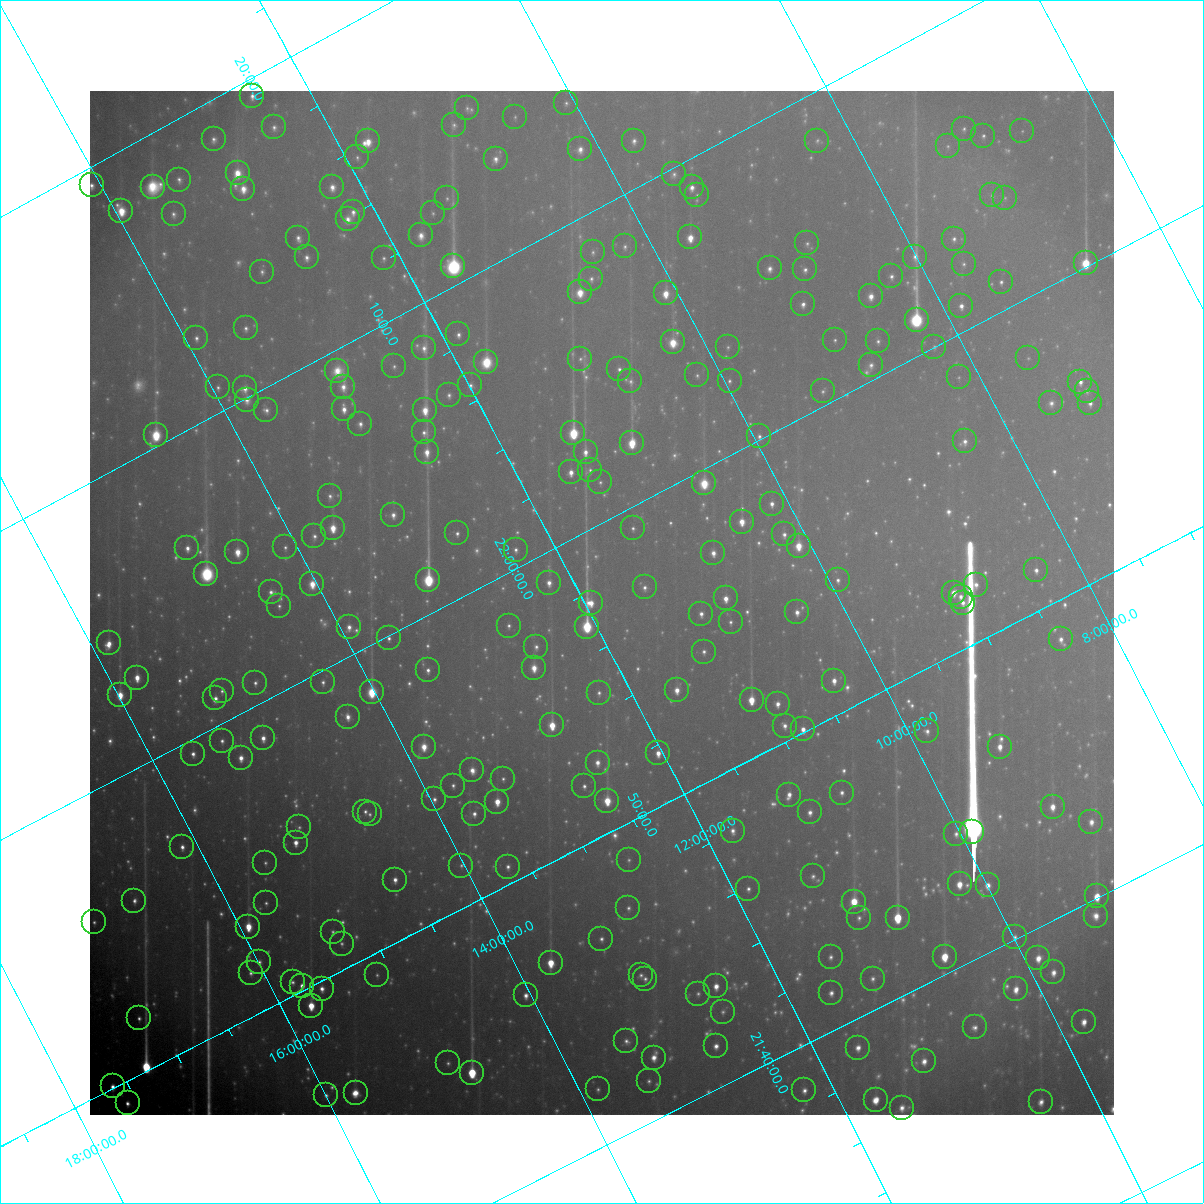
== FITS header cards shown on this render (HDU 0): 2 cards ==
NAXIS1  =                 1024 / Required FITS header
NAXIS2  =                 1024 / Required FITS header

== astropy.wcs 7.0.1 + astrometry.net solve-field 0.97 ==
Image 1024 x 1024 px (HDU 0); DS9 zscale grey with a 90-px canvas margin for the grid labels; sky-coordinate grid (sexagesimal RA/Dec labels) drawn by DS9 from the SOLVED WCS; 259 Tycho-2 reference stars matched to detected sources circled (green)
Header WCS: RA---TAN-SIP/DEC--TAN-SIP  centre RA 21:57:28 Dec +11:52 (329.37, +11.86 deg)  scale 31.6 arcsec/px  FOV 539.6' x 538.6'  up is +118 deg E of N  parity flipped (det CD > 0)
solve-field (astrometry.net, Tycho-2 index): VERIFIED the header's WCS against the Tycho-2 star catalogue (verified at 8 index scales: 10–283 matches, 0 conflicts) and refined it, rather than solving blind
Solved WCS: RA---TAN-SIP/DEC--TAN-SIP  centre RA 21:57:28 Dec +11:52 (329.37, +11.86 deg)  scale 31.7 arcsec/px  FOV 540.6' x 540.7'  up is +118 deg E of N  parity flipped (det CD > 0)
The solver's refit moves the header's centre by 0.78 arcsec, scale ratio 1.002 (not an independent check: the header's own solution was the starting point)
Tycho-2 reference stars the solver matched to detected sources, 259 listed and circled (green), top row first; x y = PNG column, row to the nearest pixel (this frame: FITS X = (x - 90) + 1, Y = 1024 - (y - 91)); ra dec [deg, ICRS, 3 dp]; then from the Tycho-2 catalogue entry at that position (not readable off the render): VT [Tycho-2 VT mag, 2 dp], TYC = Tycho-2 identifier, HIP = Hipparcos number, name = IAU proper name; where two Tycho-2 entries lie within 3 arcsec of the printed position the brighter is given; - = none
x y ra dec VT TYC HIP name
252 96 334.855 +12.460 8.07 1145-232-1 110205 -
566 103 333.458 +10.073 9.10 1141-365-1 - -
467 108 333.840 +10.859 9.32 1141-428-1 - -
515 117 333.567 +10.525 9.51 1141-978-1 - -
454 125 333.765 +11.029 9.08 1141-340-1 109863 -
274 127 334.516 +12.424 8.66 1145-650-1 - -
964 129 331.583 +7.110 9.36 564-507-1 - -
1022 131 331.322 +6.671 9.88 564-974-1 - -
983 136 331.447 +6.988 8.92 564-669-1 109076 -
214 139 334.684 +12.939 8.54 1145-255-1 110150 -
368 141 334.003 +11.760 7.28 1145-1024-1 109942 -
634 141 332.876 +9.706 8.54 1140-206-1 - -
817 141 332.104 +8.289 9.67 1136-1232-1 - -
948 146 331.515 +7.307 9.71 564-131-1 - -
580 149 333.038 +10.155 8.13 1140-1217-1 109604 -
357 157 333.924 +11.911 9.04 1145-1049-1 - -
496 159 333.321 +10.848 8.26 1141-522-1 109703 -
238 173 334.313 +12.898 7.11 1145-1388-1 110035 -
674 174 332.445 +9.536 9.29 1140-742-1 - -
179 180 334.516 +13.374 8.76 1149-1052-1 - -
92 185 334.848 +14.070 8.00 1149-188-1 110203 -
153 187 334.576 +13.608 8.64 1149-221-1 110112 -
332 187 333.798 +12.228 7.96 1145-847-1 - -
692 187 332.267 +9.451 7.94 1140-1451-1 109341 -
243 189 334.167 +12.920 7.58 1145-1389-1 109991 -
697 195 332.185 +9.442 9.45 1140-1483-1 - -
992 195 330.948 +7.166 9.47 564-345-1 - -
447 198 333.218 +11.391 9.31 1145-651-1 109658 -
1005 198 330.875 +7.076 10.01 564-1055-1 - -
121 211 334.517 +13.950 6.95 1149-1072-1 110089 -
353 212 333.513 +12.172 8.20 1145-1194-1 109772 -
433 213 333.161 +11.562 9.38 1144-825-1 - -
174 214 334.268 +13.563 8.76 1149-1245-1 - -
348 219 333.479 +12.244 8.42 1145-848-1 - -
421 235 333.040 +11.748 8.17 1144-635-1 - -
690 237 331.881 +9.671 7.03 1140-1408-1 109218 -
298 238 333.547 +12.705 8.58 1145-992-1 - -
954 239 330.767 +7.637 8.72 1135-277-1 108850 -
807 243 331.343 +8.790 9.38 1136-467-1 - -
625 246 332.086 +10.216 9.18 1140-204-1 - -
593 252 332.177 +10.487 9.44 1140-62-1 109305 -
307 257 333.355 +12.721 8.42 1145-406-1 109716 -
915 257 330.791 +8.011 8.89 1135-1076-1 - -
384 258 333.019 +12.130 8.99 1144-943-1 109597 -
1086 263 330.033 +6.717 5.97 564-1847-1 108612 -
964 264 330.528 +7.664 9.38 1135-459-1 - -
453 266 332.656 +11.625 5.96 1144-1415-1 109471 -
770 268 331.304 +9.184 8.54 1136-39-1 109025 -
805 269 331.146 +8.913 8.66 1135-34-1 108973 -
262 272 333.432 +13.127 9.03 1149-1325-1 - -
891 276 330.732 +8.274 8.88 1135-445-1 - -
591 279 331.975 +10.609 9.05 1140-937-1 - -
1001 282 330.234 +7.448 8.80 564-3-1 108678 -
580 292 331.914 +10.754 7.19 1140-823-1 109226 -
666 293 331.544 +10.093 7.14 1140-1050-1 109117 -
871 296 330.663 +8.515 7.87 1135-27-1 - -
803 304 330.885 +9.071 8.43 1135-274-1 - -
961 306 330.212 +7.852 7.99 1135-489-1 108663 -
917 320 330.288 +8.257 5.80 1135-877-1 108699 -
246 328 333.056 +13.489 8.73 1148-1244-1 - -
458 334 332.098 +11.870 8.47 1144-1408-1 - -
196 338 333.189 +13.910 9.12 1148-1372-1 - -
835 340 330.470 +8.972 9.38 1135-132-1 - -
878 341 330.279 +8.644 8.92 1135-1052-1 108696 -
673 342 331.130 +10.240 7.03 1139-952-1 108963 -
728 347 330.861 +9.832 9.66 1139-157-1 - -
934 347 330.002 +8.230 9.67 1135-699-1 - -
424 348 332.137 +12.195 8.78 1144-976-1 - -
1028 358 329.525 +7.550 10.14 1135-129-1 - -
580 359 331.389 +11.026 9.31 1140-103-1 - -
486 362 331.761 +11.768 7.04 1144-731-1 109181 -
871 365 330.122 +8.796 9.16 1135-402-1 - -
394 366 332.119 +12.501 9.27 1144-1058-1 - -
619 369 331.142 +10.766 8.79 1139-896-1 - -
337 371 332.326 +12.959 8.25 1144-1158-1 - -
697 375 330.766 +10.187 9.55 1139-1528-1 - -
959 377 329.661 +8.167 10.02 1135-29-1 - -
630 381 330.999 +10.730 9.56 1139-151-1 108929 -
730 381 330.587 +9.959 9.34 1139-435-1 - -
1080 382 329.124 +7.242 8.54 557-409-1 - -
470 385 331.643 +11.988 8.97 1144-1048-1 - -
218 387 332.705 +13.952 8.86 1148-723-1 109486 -
343 387 332.174 +12.981 8.45 1144-288-1 - -
245 388 332.582 +13.749 8.19 1148-1205-1 109440 -
823 391 330.115 +9.279 9.43 1135-394-1 108633 -
1087 391 329.030 +7.228 9.31 557-67-1 - -
449 395 331.658 +12.197 9.12 1144-950-1 109154 -
247 400 332.483 +13.780 8.68 1148-1491-1 - -
1051 403 329.078 +7.554 9.29 1122-360-1 108286 -
1090 403 328.917 +7.254 8.76 557-367-1 108239 -
344 409 331.992 +13.069 7.82 1144-1020-1 109251 -
266 410 332.315 +13.671 8.69 1148-724-1 109355 -
425 410 331.641 +12.445 7.25 1144-338-1 109147 -
360 424 331.806 +13.002 8.73 1144-920-1 - -
424 432 331.467 +12.547 8.73 1144-462-1 109086 -
573 433 330.829 +11.387 5.81 1143-506-1 108875 -
156 435 332.592 +14.630 6.48 1148-367-1 109445 -
759 436 330.025 +9.954 9.04 1139-1487-1 - -
965 441 329.133 +8.378 8.87 1122-558-1 - -
632 443 330.506 +10.974 6.35 1139-756-1 108766 -
427 452 331.300 +12.605 7.53 1144-1268-1 109024 -
586 452 330.628 +11.371 8.12 1143-1366-1 108806 -
590 470 330.467 +11.409 9.27 1143-1146-1 - -
571 472 330.530 +11.568 7.84 1143-1548-1 - -
600 482 330.326 +11.381 9.50 1143-210-1 - -
704 483 329.882 +10.576 7.18 1139-929-1 108566 -
330 496 331.362 +13.538 8.89 1148-1117-1 - -
772 504 329.441 +10.133 8.13 1139-161-1 108413 -
393 515 330.942 +13.125 8.57 1147-326-1 108919 -
742 522 329.424 +10.440 7.34 1139-966-1 108408 -
333 528 331.094 +13.648 7.77 1147-574-1 108949 -
633 528 329.826 +11.315 9.12 1143-602-1 - -
457 533 330.524 +12.705 8.67 1143-619-1 108775 -
784 534 329.145 +10.162 8.78 1126-1571-1 - -
314 536 331.107 +13.824 8.76 1147-1591-1 - -
799 546 328.996 +10.097 7.17 1126-448-1 108263 -
285 547 331.141 +14.097 9.04 1147-1503-1 - -
187 548 331.553 +14.858 8.30 1148-1295-1 - -
516 550 330.147 +12.316 8.98 1143-1525-1 - -
237 552 331.308 +14.486 7.59 1148-1375-1 109030 -
713 553 329.293 +10.790 8.23 1126-1585-1 - -
1036 570 327.826 +8.347 8.61 1122-1390-1 107868 -
206 574 331.264 +14.816 6.60 1147-277-1 109009 -
428 580 330.272 +13.120 5.64 1143-1614-1 108693 -
838 580 328.561 +9.930 8.85 1126-511-1 - -
549 583 329.744 +12.194 8.32 1143-700-1 - -
312 584 330.733 +14.039 7.68 1147-981-1 108843 -
976 585 327.959 +8.873 8.94 1122-1065-1 - -
645 587 329.306 +11.466 8.99 1130-1729-1 108367 -
271 592 330.845 +14.395 8.69 1147-497-1 - -
954 593 327.986 +9.079 7.84 1122-901-1 107925 -
961 597 327.927 +9.042 8.41 1122-759-1 107902 -
726 598 328.881 +10.880 7.83 1126-16-1 108228 -
591 603 329.406 +11.947 7.51 1143-1360-1 108396 -
963 603 327.871 +9.050 8.72 1122-865-1 - -
279 606 330.698 +14.386 9.18 1147-1635-1 - -
797 612 328.476 +10.380 8.40 1126-843-1 - -
701 614 328.861 +11.133 8.42 1126-988-1 - -
731 622 328.673 +10.938 9.06 1126-1161-1 - -
509 626 329.570 +12.682 9.19 1143-89-1 - -
349 627 330.232 +13.931 8.46 1147-1554-1 - -
587 627 329.235 +12.076 5.54 1130-1972-1 108339 -
389 638 329.973 +13.668 8.97 1147-186-1 - -
1061 639 327.183 +8.435 8.74 1121-640-1 - -
109 643 331.125 +15.858 7.95 1680-412-1 108961 -
536 647 329.286 +12.554 9.19 1130-1806-1 - -
704 652 328.549 +11.266 9.03 1130-1398-1 - -
534 668 329.127 +12.659 7.86 1130-1661-1 108307 -
428 670 329.554 +13.494 8.59 1147-676-1 - -
137 678 330.729 +15.782 7.30 1680-33-1 108842 -
834 681 327.781 +10.368 7.93 1126-1094-1 107858 -
323 682 329.900 +14.360 9.08 1147-687-1 108572 -
255 683 330.182 +14.889 8.82 1147-731-1 - -
677 690 328.354 +11.634 7.92 1130-768-1 108051 -
222 691 330.257 +15.181 9.05 1680-1954-1 108686 -
372 692 329.614 +14.022 6.68 1147-1405-1 108471 -
599 693 328.656 +12.253 9.21 1130-1130-1 - -
120 695 330.660 +15.986 6.68 1680-609-1 108814 -
215 698 330.226 +15.260 8.22 1680-1567-1 108671 -
752 700 327.966 +11.091 6.68 1126-413-1 107919 -
778 704 327.828 +10.902 8.34 1126-443-1 - -
348 717 329.516 +14.309 8.42 1147-1384-1 - -
552 725 328.592 +12.751 6.61 1130-233-1 108127 -
785 726 327.624 +10.935 8.71 1126-185-1 107811 -
803 729 327.521 +10.807 7.88 1126-200-1 107780 -
927 731 326.999 +9.846 8.81 1125-2072-1 - -
263 738 329.704 +15.054 8.07 1679-2075-1 108498 -
222 741 329.857 +15.384 8.81 1679-1903-1 - -
424 747 328.956 +13.839 7.86 1134-801-1 108249 -
1000 747 326.581 +9.342 7.67 1121-767-1 107495 -
658 753 327.928 +12.036 7.63 1130-1171-1 107903 -
193 754 329.875 +15.662 8.21 1679-1151-1 108563 -
241 758 329.639 +15.307 7.91 1679-1928-1 108483 -
598 763 328.105 +12.547 8.29 1130-1367-1 - -
472 770 328.565 +13.557 8.64 1134-1052-1 - -
503 779 328.367 +13.351 9.42 1134-1772-1 - -
453 786 328.523 +13.767 9.10 1134-1030-1 - -
584 786 327.971 +12.747 8.74 1130-61-1 - -
842 793 326.860 +10.760 8.69 1125-1069-1 - -
789 795 327.059 +11.178 8.21 1125-214-1 107647 -
434 799 328.489 +13.969 9.00 1134-534-1 - -
607 801 327.758 +12.626 8.82 1130-653-1 107848 -
497 802 328.208 +13.489 7.47 1134-1169-1 108002 -
1053 807 325.893 +9.172 7.87 1121-1053-1 - -
365 812 328.681 +14.558 9.21 1134-190-1 108153 -
810 812 326.832 +11.089 8.59 1125-836-1 - -
370 814 328.640 +14.535 9.24 1134-414-1 108139 -
474 814 328.207 +13.716 8.54 1134-1734-1 108001 -
1091 822 325.619 +8.931 8.31 1121-1005-1 107169 -
299 827 328.831 +15.135 9.46 1679-1546-1 - -
733 831 327.003 +11.766 8.91 1129-1655-1 107628 -
972 832 326.019 +9.905 8.74 1125-1747-1 - -
956 834 326.068 +10.034 8.81 1125-2001-1 - -
296 843 328.724 +15.226 7.77 1679-1714-1 108166 -
182 847 329.168 +16.124 8.57 1679-681-1 108319 -
629 860 327.195 +12.696 9.64 1129-1861-1 - -
265 863 328.688 +15.542 9.52 1679-1076-1 108157 -
461 866 327.845 +14.027 9.74 1134-828-1 - -
508 867 327.642 +13.668 9.02 1134-1771-1 - -
813 876 326.312 +11.321 9.58 1129-445-1 - -
395 880 328.008 +14.601 8.42 1134-1225-1 107932 -
960 884 325.654 +10.208 7.59 1125-1349-1 107184 -
988 885 325.532 +9.992 8.47 1125-1426-1 - -
748 889 326.475 +11.877 8.86 1129-1994-1 107461 -
1097 896 325.008 +9.185 6.99 1120-161-1 106981 -
134 901 328.934 +16.713 9.06 1679-205-1 - -
854 902 325.943 +11.101 7.31 1125-772-1 107280 -
266 903 328.360 +15.699 9.41 1679-1493-1 - -
628 908 326.812 +12.891 9.42 1129-124-1 - -
1096 916 324.861 +9.270 9.03 1120-327-1 - -
859 918 325.793 +11.127 9.33 1125-1382-1 - -
898 918 325.637 +10.824 6.03 1125-925-1 107173 -
94 922 328.931 +17.109 9.10 1683-182-1 108246 -
248 927 328.243 +15.932 7.02 1679-1445-1 108012 -
333 932 327.848 +15.296 9.28 1666-803-1 - -
1015 937 325.015 +9.987 8.96 1124-904-1 - -
601 939 326.676 +13.226 8.94 1133-839-1 - -
342 944 327.715 +15.274 9.20 1666-1132-1 - -
831 957 325.597 +11.505 8.92 1129-433-1 - -
945 957 325.139 +10.612 7.03 1124-401-1 107028 -
1038 958 324.754 +9.888 7.96 1124-1088-1 106895 -
259 962 327.911 +15.988 9.41 1666-752-1 - -
551 963 326.693 +13.720 6.70 1133-1901-1 107531 -
1053 972 324.581 +9.826 8.42 1124-1552-1 - -
251 973 327.856 +16.100 9.43 1666-644-1 - -
377 975 327.314 +15.124 9.78 1666-1105-1 - -
641 975 326.224 +13.062 9.02 1129-572-1 107375 -
645 979 326.177 +13.043 9.32 1129-1881-1 - -
873 979 325.256 +11.263 9.32 1128-1642-1 107062 -
293 982 327.607 +15.810 9.13 1666-434-1 - -
302 986 327.540 +15.751 8.01 1666-23-1 107790 -
716 986 325.827 +12.518 7.90 1129-1437-1 107246 -
322 989 327.434 +15.608 8.35 1666-206-1 107753 -
1016 989 324.599 +10.185 8.07 1124-2040-1 106839 -
831 993 325.308 +11.643 8.44 1128-960-1 - -
698 994 325.842 +12.689 9.74 1129-466-1 - -
526 995 326.534 +14.043 8.27 1133-1356-1 - -
311 1006 327.340 +15.761 6.94 1666-733-1 107726 -
723 1012 325.596 +12.567 9.25 1129-928-1 - -
139 1018 327.959 +17.147 8.81 1670-902-1 107917 -
1084 1022 324.071 +9.785 7.94 1124-1296-1 106666 -
975 1027 324.458 +10.655 9.09 1124-1349-1 - -
626 1041 325.756 +13.439 9.38 1133-215-1 - -
716 1046 325.349 +12.756 8.46 1128-607-1 107085 -
858 1048 324.765 +11.650 8.32 1128-1656-1 106902 -
654 1058 325.511 +13.289 8.27 1132-1070-1 107131 -
924 1061 324.392 +11.187 8.31 1124-939-1 106760 -
448 1063 326.307 +14.920 9.40 1133-234-1 107401 -
472 1073 326.131 +14.772 6.02 1133-1258-1 107350 -
649 1081 325.341 +13.420 9.35 1132-500-1 - -
113 1086 327.514 +17.621 8.36 1670-350-1 - -
598 1089 325.482 +13.851 9.47 1132-1278-1 - -
804 1090 324.638 +12.238 8.92 1128-1479-1 - -
356 1093 326.451 +15.758 7.81 1666-475-1 107448 -
326 1095 326.551 +15.998 9.23 1666-337-1 107482 -
876 1100 324.277 +11.719 7.25 1128-522-1 106725 -
1041 1102 323.609 +10.435 8.15 1123-636-1 106516 -
128 1103 327.317 +17.573 8.52 1670-488-1 107720 -
902 1108 324.113 +11.545 8.65 1128-384-1 - -